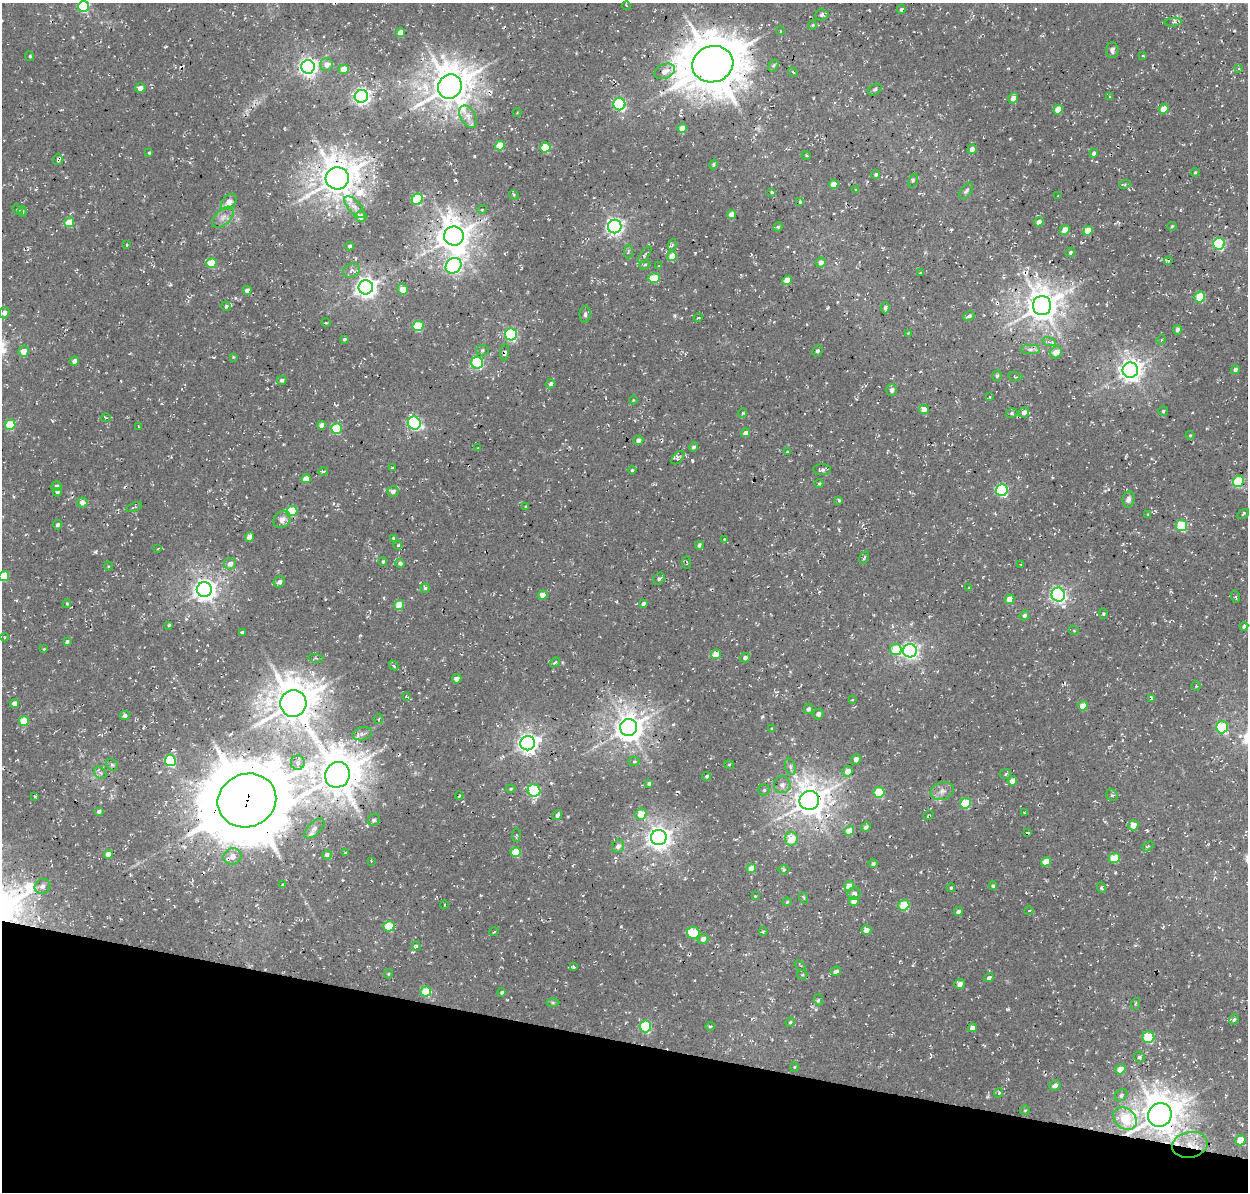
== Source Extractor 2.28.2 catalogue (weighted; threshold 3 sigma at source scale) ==
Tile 15 of 4 x 4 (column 3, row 4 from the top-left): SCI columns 2628-3873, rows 321-1510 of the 5246 x 5340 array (HDU 1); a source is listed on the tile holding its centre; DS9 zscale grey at full resolution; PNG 1250 x 1194 px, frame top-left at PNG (2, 3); each listed source drawn as its Kron ellipse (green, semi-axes under 4 px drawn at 4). Shown black and unused: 13% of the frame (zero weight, under 3 of 4 exposures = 8% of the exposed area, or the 3 px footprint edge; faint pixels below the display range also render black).
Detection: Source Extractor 2.28.2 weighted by HDU 2 'WHT'; one run over the whole footprint, this tile lists its part. Background 0.00446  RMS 0.0022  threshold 0.00995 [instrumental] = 3 sigma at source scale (4.5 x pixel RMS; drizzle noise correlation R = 1.50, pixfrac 1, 0.0396/0.0396 arcsec/px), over >= 5 px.
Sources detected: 336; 1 inside a brighter object's white glare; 5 cosmic-ray / hot-pixel residue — neither listed nor drawn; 3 inside a brighter listed object's ellipse — not listed separately; the other 327 listed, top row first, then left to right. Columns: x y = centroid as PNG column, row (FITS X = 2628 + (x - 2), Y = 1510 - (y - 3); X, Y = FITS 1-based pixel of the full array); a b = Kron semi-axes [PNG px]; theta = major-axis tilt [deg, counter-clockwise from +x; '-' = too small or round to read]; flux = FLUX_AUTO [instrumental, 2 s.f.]
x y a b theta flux
626 5 4 3 - 0.2
84 7 5 5 - 17
901 9 4 4 - 0.46
822 15 6 5 - 0.78
1173 22 8 3 5 0.37
813 25 4 4 - 0.22
780 31 4 3 - 0.16
400 33 4 4 - 2.8
1112 50 8 6 -85 0.78
29 56 5 3 - 0.22
1143 56 4 2 - 0.18
713 64 21 18 18 1100
327 65 6 6 - 1.7
773 65 7 4 55 0.46
308 67 7 7 - 97
344 69 5 5 - 2.9
1239 69 4 3 - 0.21
665 71 11 7 25 1.6
793 72 5 3 - 0.31
450 87 12 11 - 620
140 88 5 5 - 1.3
875 90 7 5 36 0.61
361 96 7 6 - 81
1110 96 2 2 - 0.22
1013 98 5 5 - 1.6
619 104 6 6 - 30
1164 109 5 4 - 2.8
1058 110 5 4 - 3.5
517 113 4 3 - 0.2
468 117 12 7 -60 1.7
682 128 5 4 - 2.2
500 145 5 4 - 5.9
545 147 5 5 - 8.5
972 149 5 4 - 1.3
149 153 4 3 - 0.26
1094 153 4 4 - 0.72
806 155 4 3 - 0.2
58 160 5 5 - 0.52
713 164 5 4 - 0.47
1195 172 4 3 - 0.28
876 174 5 4 - 0.37
337 178 11 11 - 570
913 180 7 3 71 0.32
834 184 5 4 - 1.8
1125 184 6 3 19 0.27
856 190 4 2 - 0.2
966 191 9 5 54 0.58
772 192 3 3 - 0.3
514 195 5 4 - 0.25
1058 196 4 2 - 0.19
417 199 6 5 - 16
229 202 9 6 48 2.2
800 202 3 3 - 0.23
354 207 13 6 -48 1.2
18 210 6 3 -42 0.33
482 210 5 4 - 0.29
23 211 5 3 - 0.38
732 214 4 4 - 2.5
361 216 5 5 - 1.8
223 217 13 7 44 1.5
69 222 5 5 - 4.6
1039 222 5 4 - 1.4
615 226 7 6 - 79
1172 226 4 4 - 0.25
778 227 5 4 - 0.29
1065 230 5 4 - 2.5
1088 231 5 4 - 4.6
454 236 10 9 - 330
1219 244 6 5 - 22
127 245 3 3 - 0.2
672 245 6 3 74 0.36
350 246 4 3 - 0.48
628 252 7 3 89 0.39
1070 252 5 4 - 0.44
645 255 10 4 56 0.44
672 256 5 4 - 3.6
1168 261 4 3 - 0.28
211 263 5 5 - 7.1
821 263 5 4 - 1.3
645 265 5 4 - 0.29
453 266 8 7 - 52
659 266 3 3 - 0.23
351 271 9 6 22 0.83
920 273 3 3 - 0.18
654 278 6 4 20 5.4
787 280 5 4 - 3.2
366 287 7 7 - 150
402 289 5 5 - 2.5
247 290 4 4 - 0.98
1200 297 5 5 - 8.2
226 306 5 4 - 0.42
1042 306 9 9 - 400
885 308 5 4 - 0.51
4 313 6 5 - 0.94
585 314 8 5 89 0.72
969 316 6 4 27 0.49
698 318 4 3 - 0.22
326 323 5 3 - 0.21
418 326 6 5 - 11
1177 330 5 4 - 0.66
908 333 4 4 - 0.17
511 334 6 6 - 33
344 339 3 3 - 0.39
1161 340 5 4 - 0.23
1049 342 7 4 -16 0.47
1030 349 9 4 0 0.76
482 350 6 5 - 0.41
24 351 5 5 - 2.2
817 351 6 5 - 0.46
505 352 8 4 85 0.58
1056 352 6 5 - 2.8
233 357 4 3 - 0.17
74 361 5 4 - 0.86
477 363 6 6 - 23
1130 370 8 7 - 180
1235 370 5 4 - 0.62
997 376 5 4 - 0.42
1015 377 7 2 -12 0.21
282 380 5 4 - 0.55
551 384 5 4 - 0.5
892 390 5 5 - 0.92
990 397 4 3 - 0.21
633 400 4 3 - 0.18
924 409 5 4 - 1.6
1163 411 5 5 - 0.35
1024 412 5 4 - 1
742 413 4 3 - 0.23
1012 413 6 4 12 0.37
106 418 5 3 - 0.24
414 423 7 6 - 35
10 425 5 5 - 9.1
322 425 4 4 - 1.9
138 426 3 2 - 0.16
336 428 5 5 - 10
746 433 5 4 - 1.1
1190 435 4 4 - 0.25
638 440 5 4 - 0.99
693 447 5 4 - 0.51
478 448 3 2 - 0.14
788 452 4 3 - 0.18
678 458 8 4 46 0.53
392 468 3 3 - 0.26
632 470 4 4 - 0.29
822 470 9 5 -3 0.66
323 471 4 4 - 0.41
306 479 5 4 - 2.6
1239 481 6 5 - 14
819 484 4 3 - 0.29
56 486 5 4 - 0.86
1002 490 6 6 - 26
393 491 5 5 - 1
57 492 4 4 - 0.36
1128 499 8 6 78 0.94
839 500 3 3 - 0.37
82 502 5 5 - 1.3
526 506 3 3 - 0.16
134 507 8 3 22 0.28
292 511 5 5 - 9.3
1148 514 4 4 - 0.18
1243 514 6 2 33 0.24
282 519 9 8 - 1.5
57 525 5 4 - 0.48
1181 526 5 5 - 13
250 537 5 4 - 1.9
393 538 4 3 - 0.2
724 539 3 3 - 0.25
699 545 4 3 - 0.48
398 546 4 3 - 0.27
158 548 3 2 - 0.15
864 558 6 3 62 0.32
383 562 4 3 - 0.36
687 562 6 3 -87 0.24
400 563 5 4 - 0.53
230 564 6 5 - 1.3
1021 565 3 2 - 0.19
108 566 5 3 - 0.19
4 576 5 5 - 8.2
659 579 7 5 55 0.53
279 582 6 5 - 0.73
425 588 5 4 - 0.38
969 588 4 3 - 0.19
204 589 7 7 - 170
543 595 5 4 - 2.2
1058 595 7 6 - 70
1236 597 6 4 -73 0.29
1009 599 5 4 - 3.3
67 604 4 4 - 0.25
643 604 3 3 - 0.5
399 605 5 4 - 4.6
1103 614 5 3 - 0.28
1024 615 5 4 - 0.57
169 625 3 3 - 0.25
1244 626 4 4 - 0.48
1074 631 5 3 - 0.22
242 632 3 3 - 0.34
5 637 4 3 - 0.19
67 641 4 4 - 0.44
44 649 3 2 - 0.18
896 649 6 5 - 7.5
910 651 7 6 - 73
716 654 5 5 - 3.3
316 658 7 3 -11 0.3
745 658 5 4 - 0.8
555 662 5 3 - 0.3
394 665 5 4 - 0.37
457 679 5 4 - 0.97
1196 686 4 4 - 0.28
406 697 3 3 - 0.39
1151 698 4 3 - 0.42
852 700 3 3 - 0.22
14 703 4 4 - 1.2
293 703 13 13 - 690
1083 706 5 4 - 2.9
808 709 5 4 - 0.59
818 714 5 5 - 0.67
125 716 5 4 - 0.64
378 719 5 4 - 0.27
24 721 5 4 - 5.7
629 727 8 8 - 310
1222 727 6 6 - 15
772 729 3 3 - 0.27
362 734 10 6 15 0.94
528 743 7 7 - 130
856 759 5 5 - 0.89
170 761 5 5 - 19
634 761 5 4 - 0.36
298 763 7 7 - 0.72
112 765 6 5 - 0.35
729 765 5 3 - 0.19
790 767 8 5 -72 0.67
848 771 5 5 - 1.9
100 773 7 5 -45 0.54
1006 774 5 5 - 0.35
337 775 13 12 - 720
707 776 4 4 - 0.35
1012 781 5 4 - 1.9
649 783 3 3 - 0.4
782 785 8 8 - 1.1
511 789 5 4 - 0.25
534 790 6 6 - 19
764 790 6 5 - 0.35
942 791 12 8 16 1.4
879 792 5 5 - 10
1112 795 6 5 - 0.47
35 796 4 3 - 0.23
459 796 4 3 - 0.23
247 800 30 26 20 2400
809 800 10 9 - 400
965 803 5 5 - 9.7
99 811 5 4 - 0.53
1024 812 4 2 - 0.15
641 814 6 5 - 4.2
557 815 5 4 - 0.78
929 815 5 3 - 0.26
374 820 6 5 - 0.68
1133 825 5 5 - 2.2
866 827 5 4 - 0.63
314 829 12 6 44 1
849 831 5 4 - 3.3
1028 832 3 3 - 0.31
516 835 7 3 83 0.28
659 837 8 7 - 190
791 839 7 6 - 4.4
618 846 6 5 - 1.1
1148 846 6 4 44 0.3
516 852 5 5 - 6.2
346 853 3 3 - 0.25
108 854 4 4 - 2
327 855 5 4 - 0.65
232 857 9 8 - 1.8
1114 858 5 5 - 5
371 861 2 2 - 0.13
1046 862 5 4 - 3
873 864 4 4 - 0.48
751 868 5 4 - 2.9
784 870 5 3 - 0.28
283 885 4 3 - 0.35
42 886 8 7 - 1.1
849 886 5 4 - 3.1
993 886 4 4 - 0.37
951 888 4 4 - 0.28
1101 888 5 4 - 0.4
854 894 6 6 - 0.9
755 896 3 3 - 0.17
804 898 6 3 -71 0.26
854 901 5 4 - 1.7
787 902 4 4 - 0.27
444 905 4 3 - 0.16
904 905 5 5 - 9.1
1029 911 5 3 - 0.2
958 912 4 4 - 0.77
389 926 5 5 - 8.5
866 930 5 4 - 1.3
494 932 5 3 - 0.2
763 932 4 3 - 0.39
693 933 6 5 - 9.8
703 939 5 5 - 0.92
416 946 5 4 - 0.45
800 965 6 3 -39 0.24
573 967 3 3 - 0.29
836 971 5 4 - 0.85
388 974 5 4 - 0.29
802 975 5 4 - 0.3
989 978 5 4 - 0.62
959 984 5 5 - 1.4
426 992 5 5 - 9
502 992 4 3 - 0.39
819 1000 5 3 - 0.37
553 1003 6 4 -1 0.35
1135 1004 6 3 72 0.26
1234 1020 6 4 49 0.34
790 1022 5 4 - 0.31
645 1026 6 6 - 18
710 1026 5 3 - 0.29
972 1028 4 4 - 1
1148 1037 6 5 - 11
1139 1057 5 5 - 0.45
794 1067 5 3 - 0.19
1120 1069 5 4 - 2.6
1055 1085 6 5 - 0.98
999 1093 5 3 - 0.23
1121 1095 7 5 40 0.57
1025 1110 5 3 - 0.22
1160 1115 12 11 - 570
1125 1118 13 10 -41 8.7
1240 1140 5 5 - 3.9
1190 1145 18 13 10 4.6
Overlapping masked pixels (flux is a lower limit): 9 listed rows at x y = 337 178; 454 236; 1042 306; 505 352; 337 775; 247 800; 809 800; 1160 1115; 1190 1145
Isophote crosses this tile's border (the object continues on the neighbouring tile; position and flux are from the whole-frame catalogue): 2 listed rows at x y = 84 7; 4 576